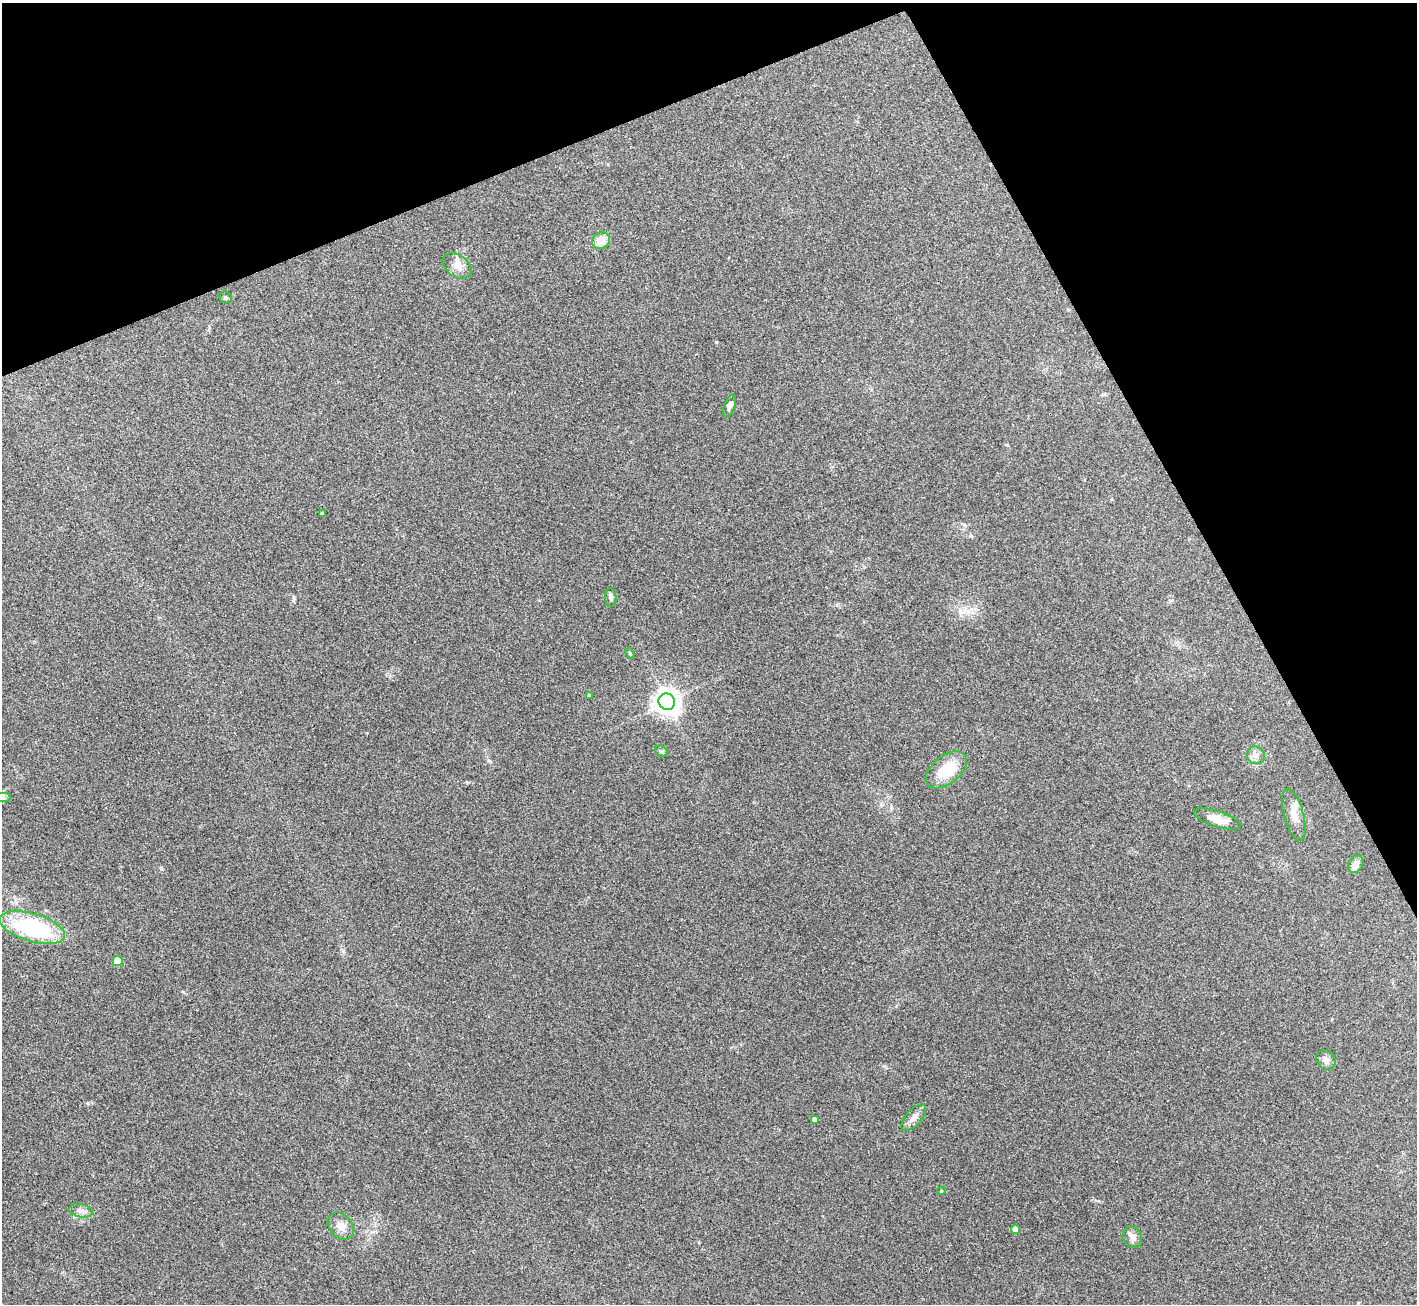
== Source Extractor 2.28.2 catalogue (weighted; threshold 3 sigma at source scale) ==
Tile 3 of 4 x 4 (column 3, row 1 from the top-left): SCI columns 2830-4244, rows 4060-5361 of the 5658 x 5648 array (HDU 1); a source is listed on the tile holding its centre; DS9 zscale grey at full resolution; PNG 1419 x 1306 px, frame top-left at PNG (2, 3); each listed source drawn as its Kron ellipse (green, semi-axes under 4 px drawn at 4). Shown black and unused: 22% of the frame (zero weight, under 3 of 4 exposures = <1% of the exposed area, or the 3 px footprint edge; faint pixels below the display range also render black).
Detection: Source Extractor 2.28.2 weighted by HDU 2 'WHT'; one run over the whole footprint, this tile lists its part. Background 0.212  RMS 0.0081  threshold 0.0363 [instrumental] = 3 sigma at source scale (4.5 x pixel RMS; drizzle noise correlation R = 1.50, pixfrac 1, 0.05/0.05 arcsec/px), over >= 5 px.
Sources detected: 26; all 26 listed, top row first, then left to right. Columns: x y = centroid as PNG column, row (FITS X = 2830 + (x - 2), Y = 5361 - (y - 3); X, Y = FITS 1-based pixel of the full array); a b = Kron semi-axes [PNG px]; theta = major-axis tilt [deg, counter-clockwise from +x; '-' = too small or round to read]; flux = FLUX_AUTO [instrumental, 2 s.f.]
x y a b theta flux
601 241 9 8 - 11
457 266 16 10 -37 7.4
226 297 6 5 - 1.4
730 406 12 5 70 3.3
322 513 4 3 - 1.3
611 598 9 5 -86 2.3
630 653 5 4 - 1.3
589 695 4 4 - 1.4
667 702 8 8 - 760
661 751 7 5 -31 1.3
1256 755 9 8 - 3.9
946 770 24 14 38 25
3 798 7 4 0 1.9
1294 815 27 9 -75 10
1217 819 24 8 -18 11
1356 864 9 7 61 5
32 928 34 14 -16 86
117 961 5 5 - 18
1326 1060 10 9 - 4.4
914 1118 16 7 49 5.2
814 1119 4 4 - 2
941 1191 4 3 - 0.64
81 1211 12 6 -12 3.7
341 1226 15 11 -46 7.4
1015 1229 5 4 - 7.3
1133 1237 11 9 -66 4.5
Isophote crosses this tile's border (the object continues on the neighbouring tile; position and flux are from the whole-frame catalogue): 1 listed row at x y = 3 798
Unlisted compact peaks at least as high as the median listed source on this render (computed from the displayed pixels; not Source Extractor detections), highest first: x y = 716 342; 161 868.